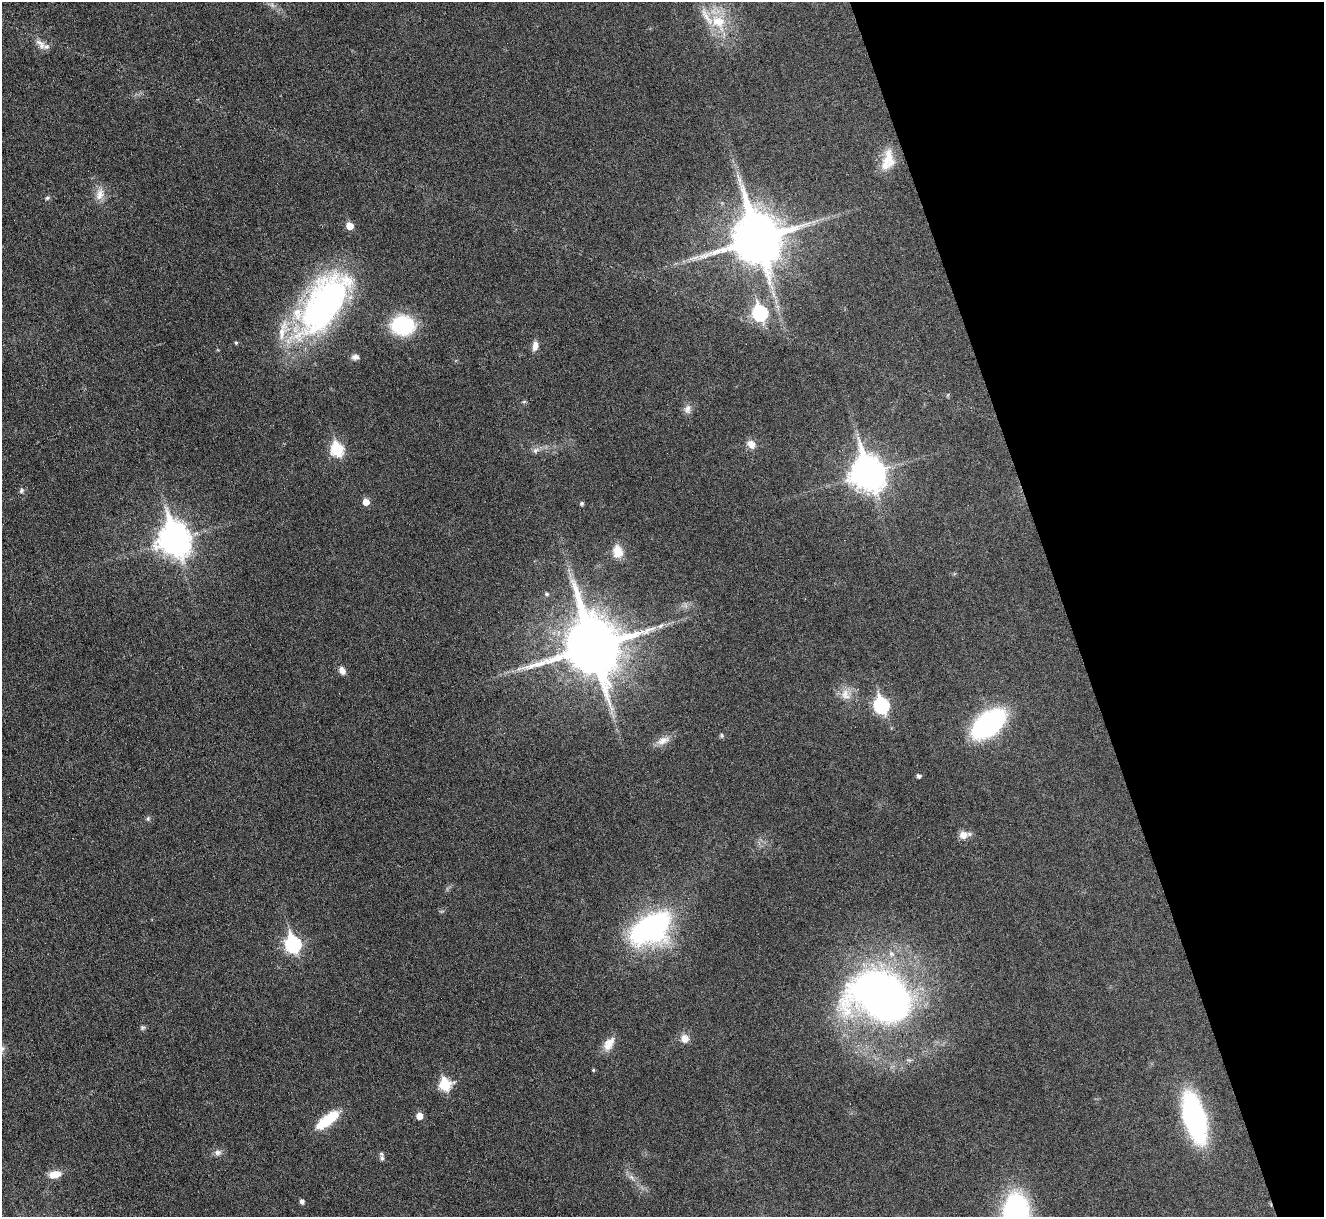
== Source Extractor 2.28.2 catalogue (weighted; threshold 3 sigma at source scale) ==
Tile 12 of 4 x 4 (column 4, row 3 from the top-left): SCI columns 3969-5290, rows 1361-2575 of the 5292 x 5276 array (HDU 1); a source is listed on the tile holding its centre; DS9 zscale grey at full resolution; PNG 1326 x 1219 px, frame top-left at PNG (2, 2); no overlay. Shown black and unused: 20% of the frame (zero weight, under 3 of 6 exposures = <1% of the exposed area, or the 3 px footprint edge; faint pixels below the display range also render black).
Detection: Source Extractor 2.28.2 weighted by HDU 2 'WHT'; one run over the whole footprint, this tile lists its part. Background 0.0461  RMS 0.0041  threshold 0.0168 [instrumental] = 3 sigma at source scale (4.09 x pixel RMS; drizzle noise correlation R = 1.36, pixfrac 0.8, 0.05/0.05 arcsec/px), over >= 5 px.
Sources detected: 62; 1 too faint to see at this stretch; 2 inside a brighter object's white glare — not listed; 5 inside a brighter listed object's ellipse — not listed separately; the other 54 listed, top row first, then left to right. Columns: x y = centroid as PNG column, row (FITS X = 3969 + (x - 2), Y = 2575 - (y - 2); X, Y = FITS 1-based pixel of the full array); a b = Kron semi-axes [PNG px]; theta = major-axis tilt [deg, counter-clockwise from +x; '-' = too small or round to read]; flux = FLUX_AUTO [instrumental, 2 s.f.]
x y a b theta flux
718 22 27 20 -55 14
40 44 18 8 -48 2.8
888 158 27 15 -85 8.2
100 194 19 11 77 4.2
47 198 7 5 16 0.68
350 226 5 5 - 5.7
757 239 17 14 -72 2200
323 305 82 37 54 120
760 313 8 7 - 63
403 325 19 16 1 35
236 343 5 4 - 0.56
535 346 12 7 79 2.7
355 357 9 7 4 1.6
524 402 6 4 2 0.49
687 409 13 9 87 2.2
751 444 10 8 -39 3.4
337 449 7 6 - 38
535 450 9 7 52 1.5
867 473 13 10 -70 680
21 491 7 6 - 0.89
366 502 5 5 - 4.2
582 503 5 4 - 0.82
174 539 13 10 -70 570
618 551 14 11 -80 5.8
546 594 6 5 - 0.74
660 626 8 4 36 0.99
592 647 19 16 -73 2800
342 671 10 7 -60 2.1
845 694 16 12 -64 4.7
881 705 8 7 - 70
988 724 27 15 39 80
722 735 6 6 - 0.69
663 740 20 9 22 3.6
918 776 4 4 - 1.1
148 819 7 5 71 0.71
964 835 12 8 6 3.7
652 926 43 23 30 84
293 944 8 7 - 82
881 998 67 46 -25 210
142 1027 7 4 90 0.74
684 1038 11 10 - 3.3
609 1044 20 11 57 4.6
2 1049 9 4 51 0.95
593 1070 4 3 - 0.42
445 1084 7 7 - 28
419 1116 5 5 - 4.3
1194 1117 35 15 -75 100
328 1119 30 10 37 14
218 1152 10 8 -4 1.7
382 1158 8 6 -88 1.1
55 1174 15 9 11 4.7
631 1177 10 5 -45 1.5
302 1201 5 4 - 1.4
1016 1213 36 23 -86 72
Isophote crosses this tile's border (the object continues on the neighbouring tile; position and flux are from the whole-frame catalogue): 2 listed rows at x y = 2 1049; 1016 1213